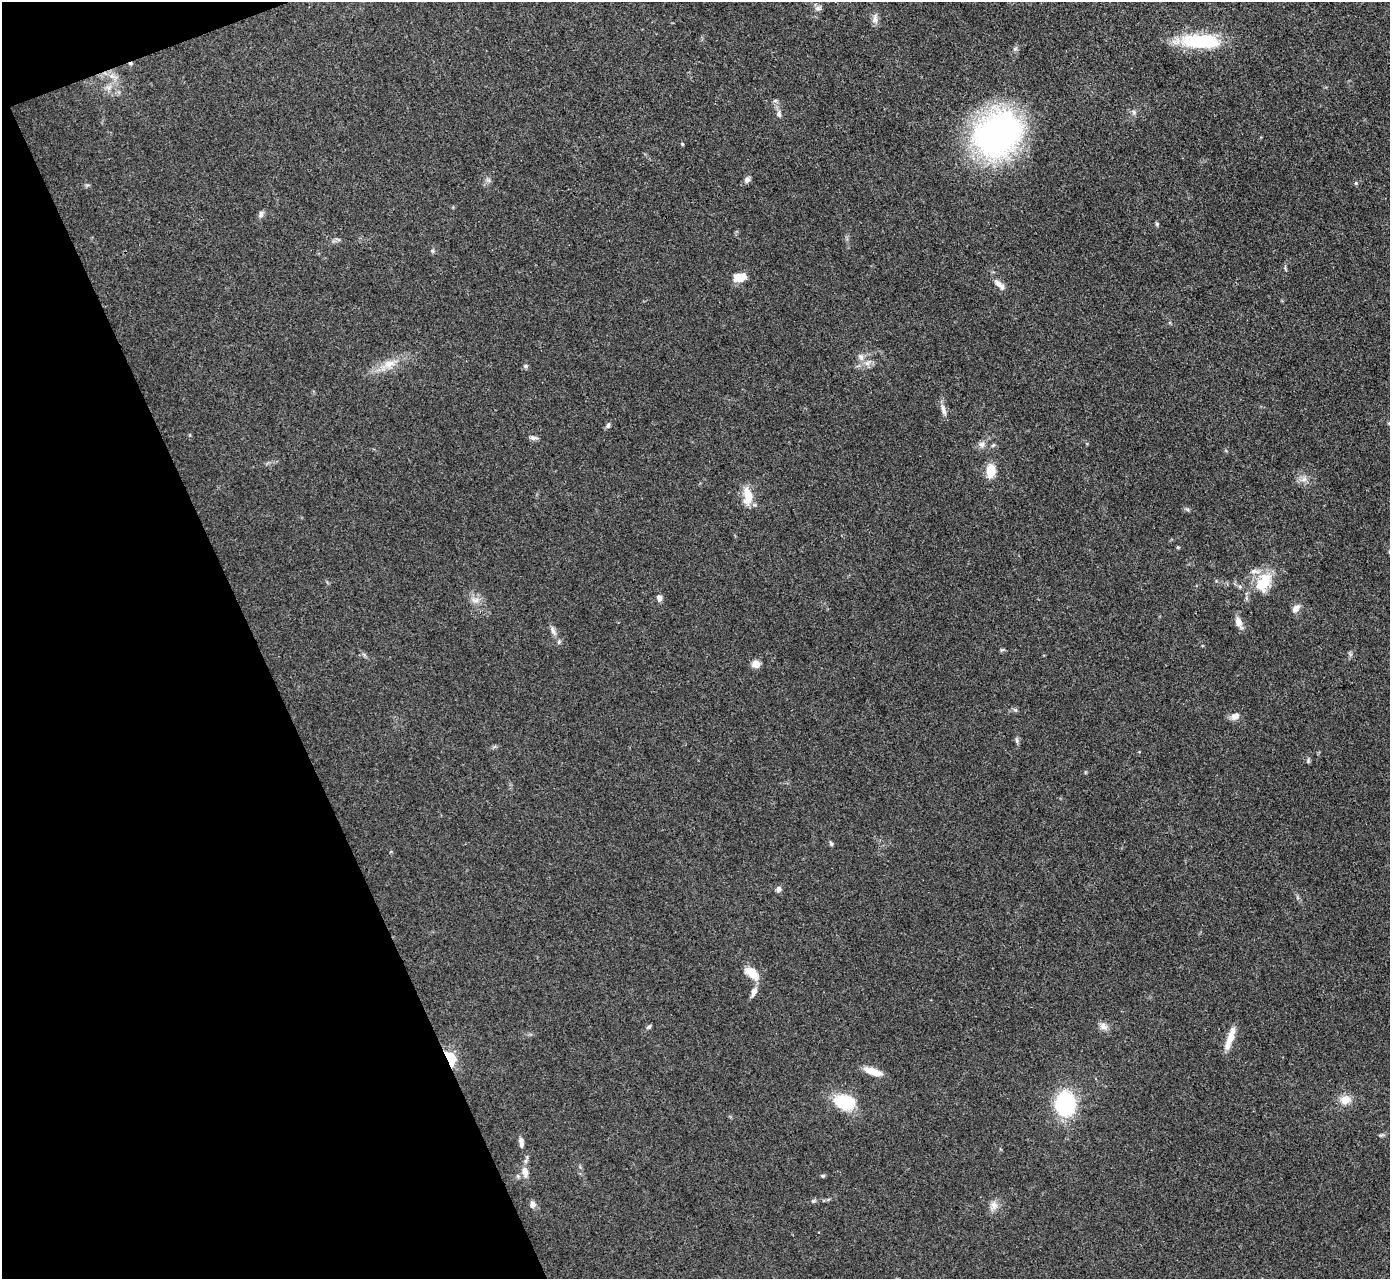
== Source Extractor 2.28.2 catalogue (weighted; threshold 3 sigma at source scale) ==
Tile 5 of 4 x 4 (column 1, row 2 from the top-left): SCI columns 2-1389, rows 2707-3983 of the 5555 x 5545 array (HDU 1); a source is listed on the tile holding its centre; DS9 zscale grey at full resolution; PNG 1392 x 1281 px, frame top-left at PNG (2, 2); no overlay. Shown black and unused: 19% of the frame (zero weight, under 3 of 4 exposures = <1% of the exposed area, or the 3 px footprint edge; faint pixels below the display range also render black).
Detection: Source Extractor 2.28.2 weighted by HDU 2 'WHT'; one run over the whole footprint, this tile lists its part. Background 0.07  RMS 0.0052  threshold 0.0235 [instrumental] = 3 sigma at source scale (4.5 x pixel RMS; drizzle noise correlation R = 1.50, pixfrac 1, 0.05/0.05 arcsec/px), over >= 5 px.
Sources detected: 65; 1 cosmic-ray / hot-pixel residue — not listed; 4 inside a brighter listed object's ellipse — not listed separately; the other 60 listed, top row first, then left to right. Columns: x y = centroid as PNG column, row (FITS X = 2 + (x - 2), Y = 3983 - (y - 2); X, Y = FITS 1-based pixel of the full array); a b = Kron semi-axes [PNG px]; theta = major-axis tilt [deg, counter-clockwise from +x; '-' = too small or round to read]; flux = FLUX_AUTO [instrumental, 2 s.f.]
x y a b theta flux
818 8 9 6 9 1.6
875 19 14 8 87 2.7
1201 41 48 16 -2 34
111 76 8 6 0 2.3
775 100 7 4 1 0.86
1134 112 8 6 -19 1.5
779 114 10 6 -86 1.9
998 134 47 37 34 180
682 144 4 4 - 0.56
747 180 9 7 61 2
1356 183 5 5 - 0.66
261 214 10 6 64 1.7
1157 224 6 5 - 0.76
1285 269 8 2 -69 0.68
740 277 16 10 8 6.5
998 283 12 7 -43 2.6
861 357 11 7 -66 2.7
389 364 16 11 11 6.7
525 366 6 5 - 1
943 409 19 6 -73 2.8
608 425 8 5 61 1.3
534 438 10 6 -9 1.7
982 444 9 8 - 2.2
993 445 6 4 46 0.8
991 471 14 9 83 10
1304 479 10 6 30 2.3
748 496 23 11 -86 9
1178 547 5 4 - 0.59
1264 582 30 18 60 16
1240 586 6 5 - 1.1
659 598 9 7 -72 2
475 600 12 7 -6 3
1296 608 12 8 48 3.1
1238 622 14 7 -67 4.4
553 631 15 6 -62 2.4
1001 650 6 4 71 0.67
756 664 9 8 - 4
1015 710 5 5 - 0.89
1235 716 9 8 - 3.7
1017 740 8 4 -81 1.1
1308 761 7 4 90 0.86
831 843 6 5 - 0.92
778 889 7 6 - 1.8
752 973 18 10 -39 9
754 992 13 6 70 3.1
1103 1026 12 9 -32 3.1
649 1027 7 5 43 1.1
1230 1039 28 7 71 7.7
450 1059 9 6 -63 60
872 1071 21 7 -18 7.5
1345 1100 12 11 - 6.3
845 1102 18 13 -17 28
1065 1104 14 11 -89 81
1381 1135 6 4 41 0.83
521 1142 13 6 -82 2.5
525 1171 13 8 -72 4.3
822 1176 6 4 -1 0.8
813 1201 6 5 - 1.1
532 1204 8 7 - 2.6
994 1205 13 9 85 3.6
Overlapping masked pixels (flux is a lower limit): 2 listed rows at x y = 998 134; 450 1059